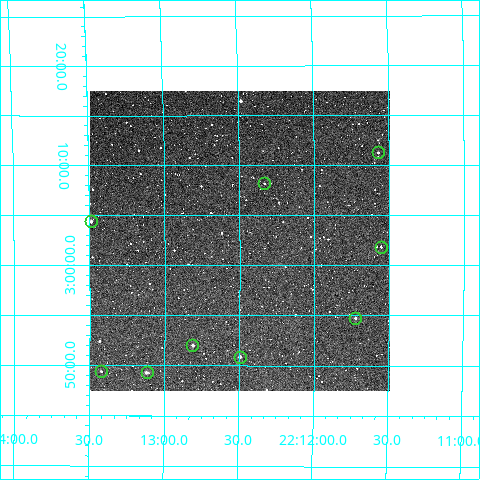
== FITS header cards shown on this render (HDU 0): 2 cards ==
NAXIS1  =                  300
NAXIS2  =                  300

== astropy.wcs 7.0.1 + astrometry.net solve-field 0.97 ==
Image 300 x 300 px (HDU 0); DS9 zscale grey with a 90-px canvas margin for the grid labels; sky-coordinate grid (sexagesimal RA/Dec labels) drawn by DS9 from the SOLVED WCS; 9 Tycho-2 reference stars matched to detected sources circled (green)
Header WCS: RA---TAN/DEC--TAN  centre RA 22:12:30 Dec +03:02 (333.12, +3.04 deg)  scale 6 arcsec/px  FOV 30.0' x 30.0'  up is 0 deg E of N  parity normal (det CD < 0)
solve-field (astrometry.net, Tycho-2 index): VERIFIED the header's WCS against the Tycho-2 star catalogue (verified at 2 index scales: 7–9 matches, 0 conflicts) and refined it, rather than solving blind
Solved WCS: RA---TAN-SIP/DEC--TAN-SIP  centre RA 22:12:30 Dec +03:02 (333.12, +3.04 deg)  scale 5.99 arcsec/px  FOV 30.0' x 30.0'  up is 0 deg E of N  parity normal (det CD < 0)
The solver's refit moves the header's centre by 4 arcsec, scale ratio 0.9988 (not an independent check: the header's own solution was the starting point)
Tycho-2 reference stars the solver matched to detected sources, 9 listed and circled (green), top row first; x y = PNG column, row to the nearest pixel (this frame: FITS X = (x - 90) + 1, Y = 300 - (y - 91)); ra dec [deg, ICRS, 3 dp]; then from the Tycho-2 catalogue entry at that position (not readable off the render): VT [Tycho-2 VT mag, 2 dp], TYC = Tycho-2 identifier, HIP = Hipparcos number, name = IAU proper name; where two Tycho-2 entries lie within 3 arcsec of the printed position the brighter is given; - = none
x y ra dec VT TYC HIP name
378 152 332.893 +3.188 11.92 562-1918-1 - -
264 183 333.083 +3.136 12.33 562-1891-1 - -
91 221 333.372 +3.073 10.84 562-1836-1 - -
381 247 332.889 +3.031 12.07 562-1892-1 - -
355 318 332.931 +2.912 11.99 562-11-1 - -
192 345 333.203 +2.867 10.91 562-45-1 - -
240 357 333.124 +2.848 11.07 562-79-1 - -
101 371 333.355 +2.823 12.00 562-116-1 - -
147 372 333.279 +2.822 10.58 562-119-1 - -